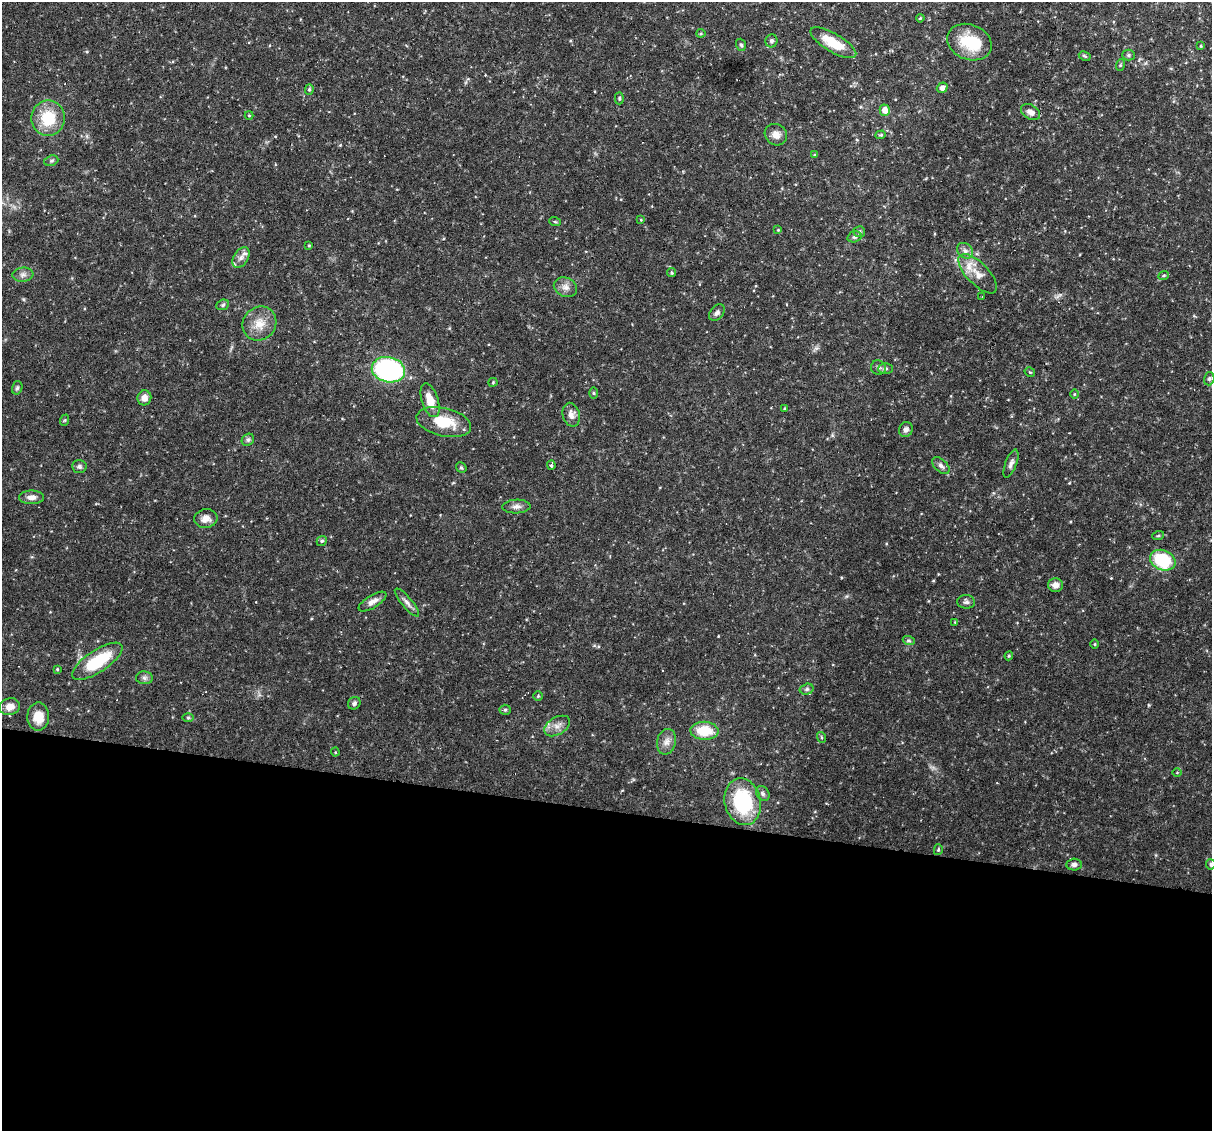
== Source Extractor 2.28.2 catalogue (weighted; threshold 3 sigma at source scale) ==
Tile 14 of 4 x 4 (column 2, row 4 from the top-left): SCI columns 1211-2420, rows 113-1241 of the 4839 x 4860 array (HDU 1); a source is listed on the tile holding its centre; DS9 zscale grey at full resolution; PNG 1214 x 1133 px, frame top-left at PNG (2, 2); each listed source drawn as its Kron ellipse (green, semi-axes under 4 px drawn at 4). Shown black and unused: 28% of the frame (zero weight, under 3 of 6 exposures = <1% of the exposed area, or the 3 px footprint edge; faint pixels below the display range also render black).
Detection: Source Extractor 2.28.2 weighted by HDU 2 'WHT'; one run over the whole footprint, this tile lists its part. Background 0.0523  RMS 0.0048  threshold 0.0198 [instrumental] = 3 sigma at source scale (4.09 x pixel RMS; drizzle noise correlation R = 1.36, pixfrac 0.8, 0.05/0.05 arcsec/px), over >= 5 px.
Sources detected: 99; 2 cosmic-ray / hot-pixel residue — neither listed nor drawn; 2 inside a brighter listed object's ellipse — not listed separately; the other 95 listed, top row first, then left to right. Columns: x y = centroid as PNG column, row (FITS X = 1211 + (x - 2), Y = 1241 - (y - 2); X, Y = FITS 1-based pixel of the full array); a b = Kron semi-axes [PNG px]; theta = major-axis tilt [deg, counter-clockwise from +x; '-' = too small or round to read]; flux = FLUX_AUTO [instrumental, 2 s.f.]
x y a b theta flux
920 18 4 3 - 0.39
701 33 4 4 - 0.53
771 41 6 6 - 1
969 42 23 17 -22 16
833 43 26 9 -30 11
741 45 6 4 -70 0.76
1201 46 4 3 - 0.44
1128 55 6 5 - 0.76
1085 56 6 4 -28 0.6
1120 65 6 3 71 0.49
942 88 5 5 - 2
309 89 5 4 - 0.68
619 98 6 4 88 0.65
885 110 6 5 - 3.8
1031 112 10 7 -31 3
249 115 4 4 - 0.47
48 118 18 16 81 15
776 135 11 10 - 3.5
881 135 5 4 - 0.56
814 155 4 3 - 0.4
51 161 7 5 18 0.87
641 220 4 4 - 0.4
555 222 6 3 -19 0.52
778 230 4 4 - 0.41
859 232 6 5 - 0.84
854 237 7 5 16 1
309 245 3 3 - 0.39
965 251 9 7 -39 1.8
241 257 11 7 55 2.3
672 273 4 4 - 0.58
978 274 25 11 -46 6.6
23 275 10 7 7 1.9
1164 275 5 3 - 0.5
565 287 12 9 -23 2.8
982 296 3 2 - 0.29
223 305 6 5 - 0.75
717 312 9 6 52 1.6
259 323 18 16 47 7
878 368 7 7 - 1.2
885 369 7 5 0 0.83
388 370 17 12 -11 75
1030 372 5 3 - 0.43
1209 379 7 5 74 0.95
493 382 4 4 - 0.43
17 388 7 5 73 0.83
593 393 6 4 -89 0.53
1074 394 5 3 - 0.39
144 398 7 7 - 2.9
430 400 17 8 -72 6.8
785 408 4 2 - 0.37
571 415 12 8 -77 2.8
65 420 6 3 70 0.46
444 422 28 14 -13 14
906 429 8 6 66 1.5
248 440 7 5 42 1
1011 464 15 5 69 1.8
551 465 4 3 - 1.6
79 466 7 6 - 1.3
941 466 10 6 -43 1.6
461 468 6 4 -51 0.67
32 497 12 7 0 2.5
516 507 14 7 2 2
206 519 11 9 6 3.7
1158 536 6 3 19 0.51
322 541 5 4 - 0.71
1163 560 13 10 -23 28
1055 585 7 7 - 2.4
373 602 16 6 31 2.7
966 602 9 7 -3 1.3
407 603 18 5 -50 2
955 622 4 4 - 0.41
909 641 6 4 -19 0.71
1095 644 4 3 - 0.4
1009 656 4 4 - 0.51
97 661 29 11 33 23
57 669 4 4 - 0.55
144 678 8 6 -2 1.3
807 689 7 5 16 0.89
538 696 4 4 - 0.5
354 703 6 6 - 1.1
10 707 10 8 12 4.2
505 710 5 5 - 0.62
38 717 14 11 89 7.8
188 718 6 4 0 0.59
557 726 14 8 31 3.1
704 731 14 9 -2 12
821 737 5 3 - 0.47
666 742 13 9 77 3
335 752 4 4 - 0.45
1177 773 5 3 - 0.42
763 794 8 6 -59 1.1
743 802 24 18 -77 34
938 850 5 4 - 0.61
1211 864 5 5 - 0.95
1074 865 7 6 - 1.3
Isophote crosses this tile's border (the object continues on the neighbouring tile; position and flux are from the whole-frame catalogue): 1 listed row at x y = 1211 864